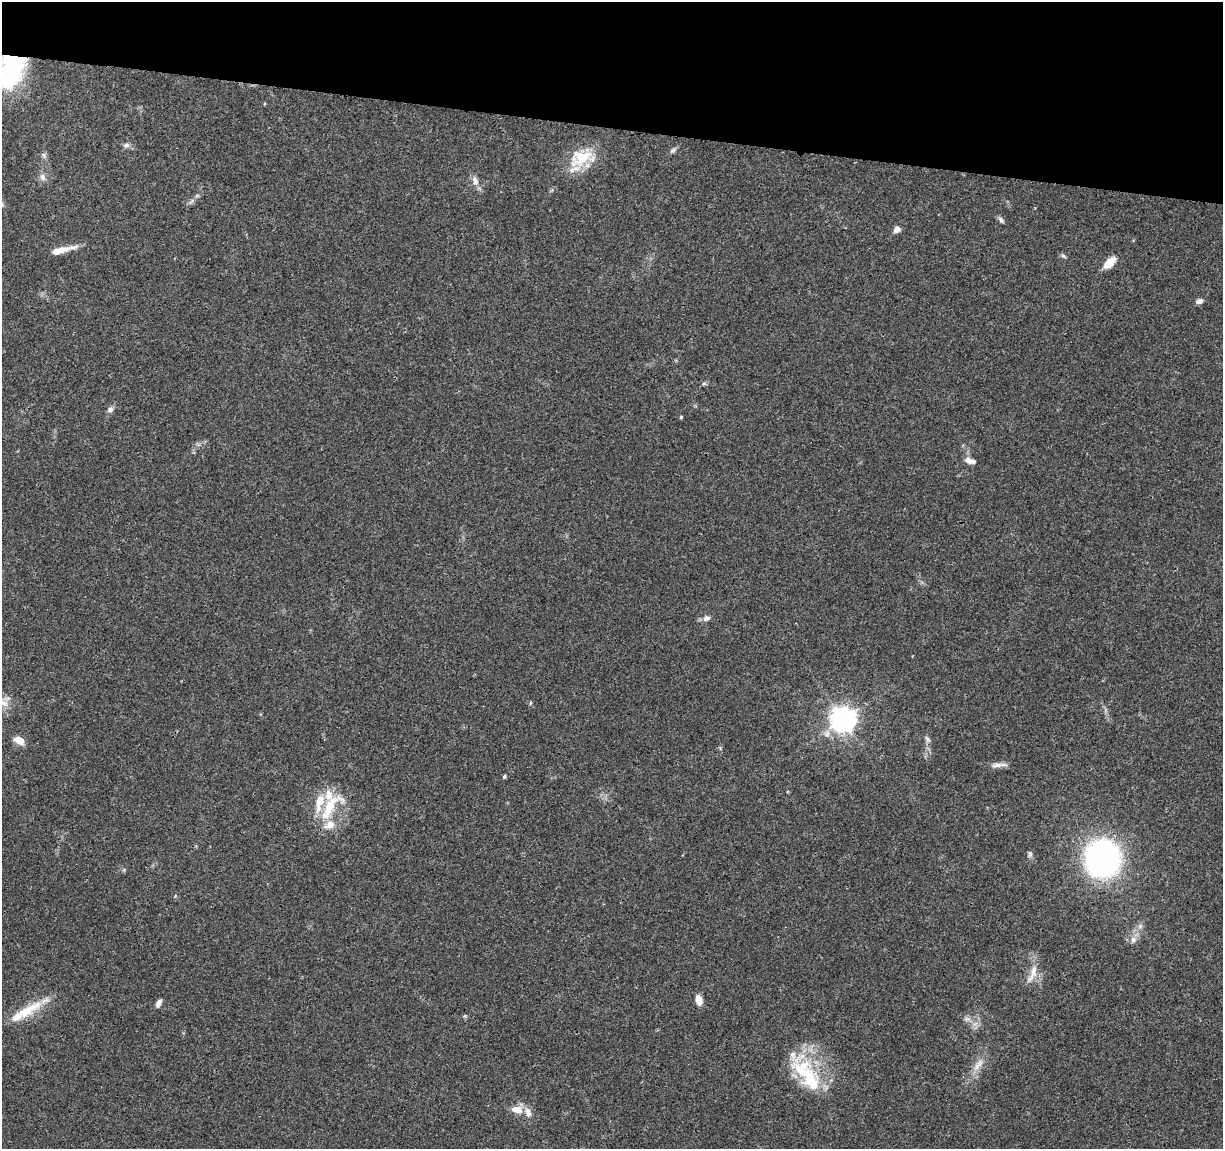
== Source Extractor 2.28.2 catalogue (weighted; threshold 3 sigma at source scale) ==
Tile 2 of 4 x 4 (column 2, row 1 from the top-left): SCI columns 1226-2446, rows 3671-4817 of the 4906 x 5106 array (HDU 1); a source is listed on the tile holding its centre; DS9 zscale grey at full resolution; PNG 1225 x 1151 px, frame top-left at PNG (2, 2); no overlay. Shown black and unused: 11% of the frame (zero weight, under 3 of 4 exposures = <1% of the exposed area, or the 3 px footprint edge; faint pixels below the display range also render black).
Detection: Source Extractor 2.28.2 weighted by HDU 2 'WHT'; one run over the whole footprint, this tile lists its part. Background 0.0368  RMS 0.0035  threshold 0.0156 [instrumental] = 3 sigma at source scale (4.5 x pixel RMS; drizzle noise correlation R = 1.50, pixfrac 1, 0.0396/0.0396 arcsec/px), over >= 5 px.
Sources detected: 50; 4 inside a brighter object's white glare — not listed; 8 inside a brighter listed object's ellipse — not listed separately; the other 38 listed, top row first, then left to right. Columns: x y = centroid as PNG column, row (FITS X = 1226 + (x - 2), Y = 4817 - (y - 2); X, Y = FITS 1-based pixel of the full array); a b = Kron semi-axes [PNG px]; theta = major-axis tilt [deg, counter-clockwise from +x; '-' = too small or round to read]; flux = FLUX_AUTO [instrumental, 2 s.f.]
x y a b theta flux
11 65 32 21 30 20
126 145 9 6 -1 1.1
673 150 9 6 38 0.9
44 155 8 6 -69 0.88
583 157 40 18 28 12
42 177 10 8 -79 1.5
475 181 14 7 -80 2.2
1001 220 9 5 -50 0.94
897 229 8 7 - 1.9
60 250 22 7 16 4.5
1063 256 6 5 - 0.66
1110 263 17 8 44 4.5
1199 301 8 6 16 1.3
704 384 6 4 1 0.57
110 410 8 6 53 1.4
681 417 4 4 - 0.39
969 461 12 7 -44 1.9
706 618 9 7 27 1.4
3 703 16 14 -10 4.7
530 703 6 4 88 0.43
843 720 9 9 - 280
927 739 11 6 -63 1
19 740 12 7 -27 3.5
997 765 17 6 3 2
504 776 4 4 - 0.65
330 806 40 16 40 13
1030 854 9 6 -82 0.89
1102 859 32 30 81 94
1140 926 7 6 - 1
1133 939 9 8 - 1.7
1033 973 30 8 67 4.1
699 1000 10 6 -76 4
158 1003 9 5 64 1.5
26 1011 44 13 29 11
967 1019 10 6 -1 1.4
978 1065 22 8 55 4
805 1073 52 28 -52 25
517 1110 16 10 -8 3.8
Overlapping masked pixels (flux is a lower limit): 1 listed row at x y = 11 65
Isophote crosses this tile's border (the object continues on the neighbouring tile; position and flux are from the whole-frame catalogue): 2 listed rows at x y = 11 65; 3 703